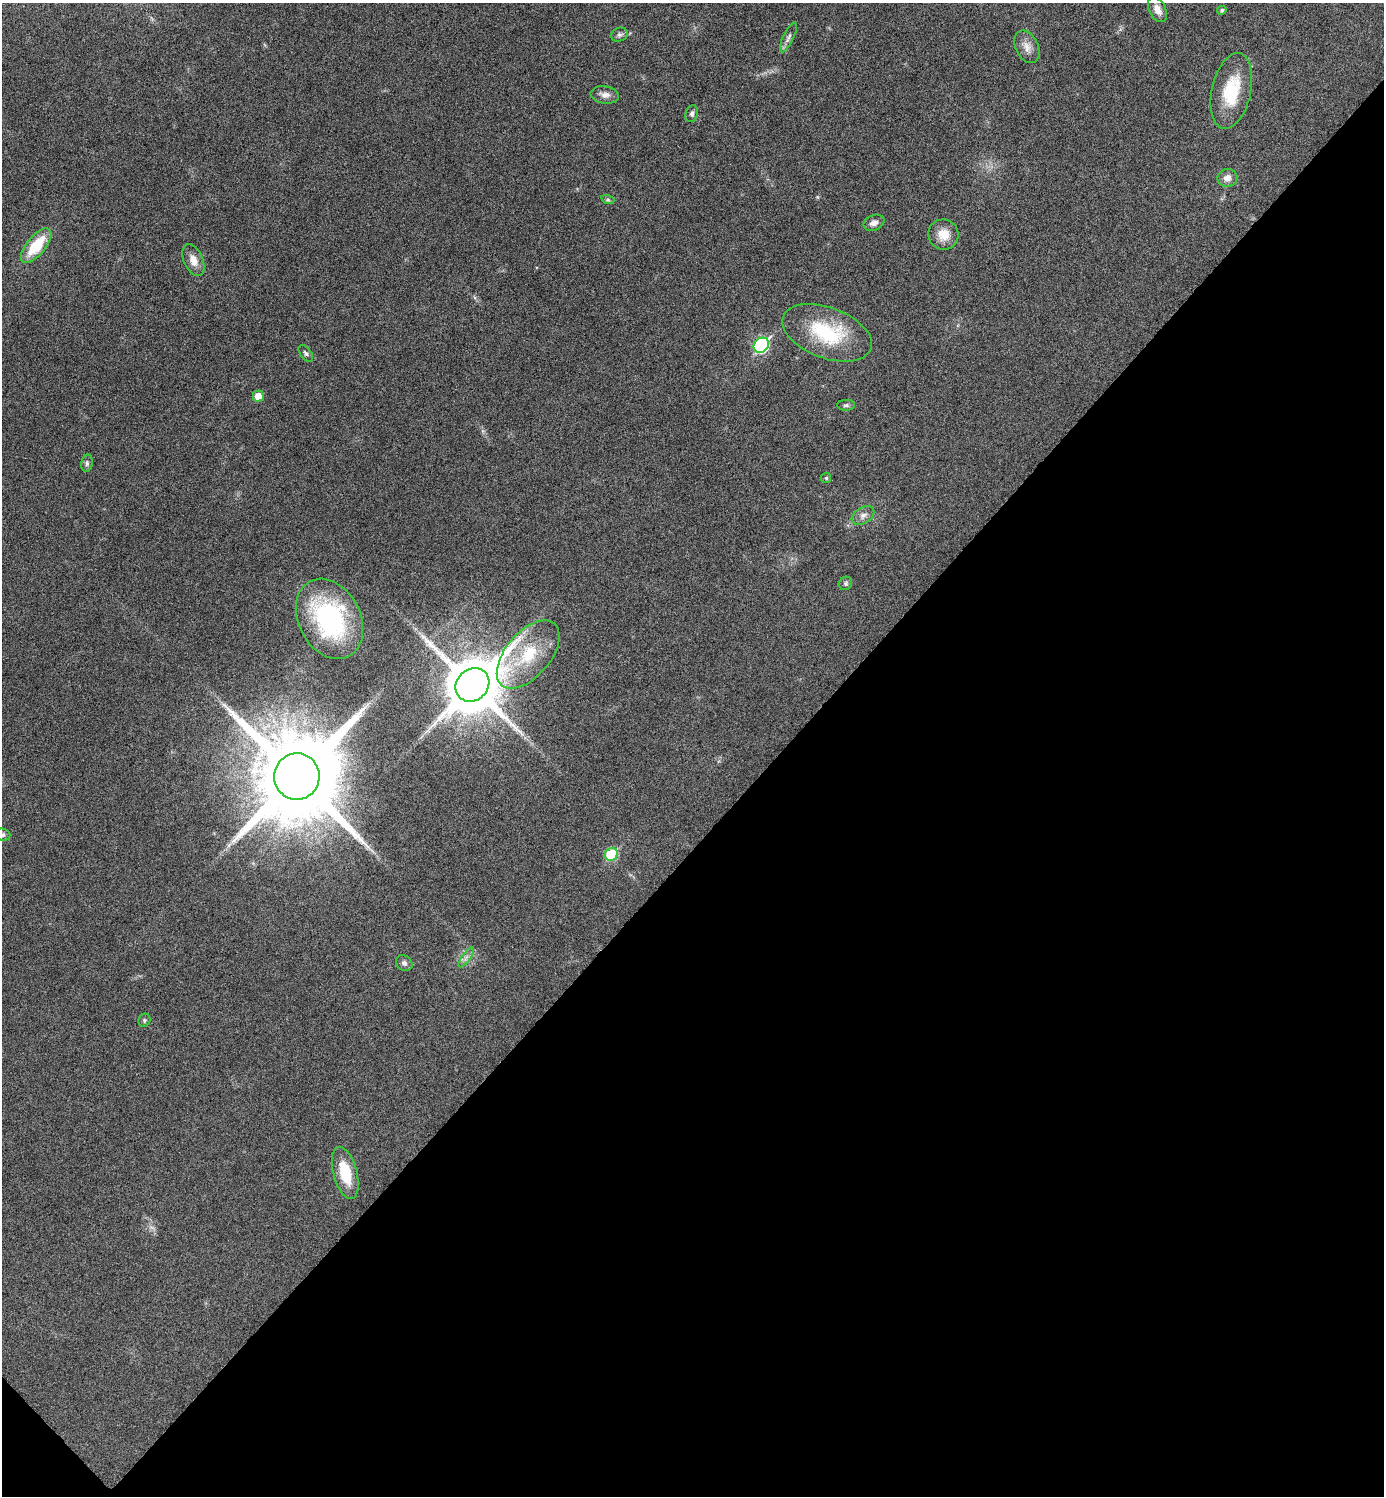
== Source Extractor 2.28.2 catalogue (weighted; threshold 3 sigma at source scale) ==
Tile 15 of 4 x 4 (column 3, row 4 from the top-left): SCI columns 2924-4305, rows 7-1500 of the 5987 x 5987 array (HDU 1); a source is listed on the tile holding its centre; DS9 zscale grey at full resolution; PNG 1386 x 1498 px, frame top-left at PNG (2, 3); each listed source drawn as its Kron ellipse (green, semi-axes under 4 px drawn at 4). Shown black and unused: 44% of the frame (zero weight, under 4 of 8 exposures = <1% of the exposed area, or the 3 px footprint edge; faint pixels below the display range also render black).
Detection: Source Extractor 2.28.2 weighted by HDU 2 'WHT'; one run over the whole footprint, this tile lists its part. Background 0.0326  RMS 0.0037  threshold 0.0151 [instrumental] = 3 sigma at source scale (4.09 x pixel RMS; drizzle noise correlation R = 1.36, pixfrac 0.8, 0.05/0.05 arcsec/px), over >= 5 px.
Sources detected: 33; all 33 listed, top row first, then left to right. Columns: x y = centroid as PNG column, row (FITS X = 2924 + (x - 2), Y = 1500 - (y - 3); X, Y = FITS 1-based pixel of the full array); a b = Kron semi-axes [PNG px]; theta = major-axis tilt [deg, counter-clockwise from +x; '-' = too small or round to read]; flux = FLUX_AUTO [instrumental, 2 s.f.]
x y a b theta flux
1157 9 13 8 -62 2.8
1222 10 5 4 - 0.7
619 35 8 6 23 1
788 37 16 5 65 1.4
1027 47 17 11 -64 3.1
1231 91 38 19 77 16
605 95 14 8 -9 2.1
692 114 8 6 73 1
1227 178 10 8 11 2.2
608 200 6 4 -18 0.59
874 223 11 7 23 1.8
943 235 15 15 - 5.2
36 246 21 9 51 13
193 260 17 9 -66 3.3
827 333 47 25 -20 25
761 345 8 7 - 49
306 353 10 5 -54 0.84
258 396 5 5 - 3.9
846 405 9 5 0 0.77
87 463 9 5 82 0.88
826 478 5 5 - 0.5
863 515 12 8 32 1.9
846 583 7 6 - 0.77
329 619 42 31 -62 45
528 654 40 22 49 18
472 685 18 15 43 2400
297 776 23 22 - 7200
2 835 8 6 -4 0.83
611 854 7 6 - 16
466 957 12 3 55 0.89
404 963 9 7 -36 1.1
144 1020 7 6 - 0.59
345 1173 27 12 -75 11
Isophote crosses this tile's border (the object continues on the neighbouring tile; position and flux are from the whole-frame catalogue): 1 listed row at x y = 2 835